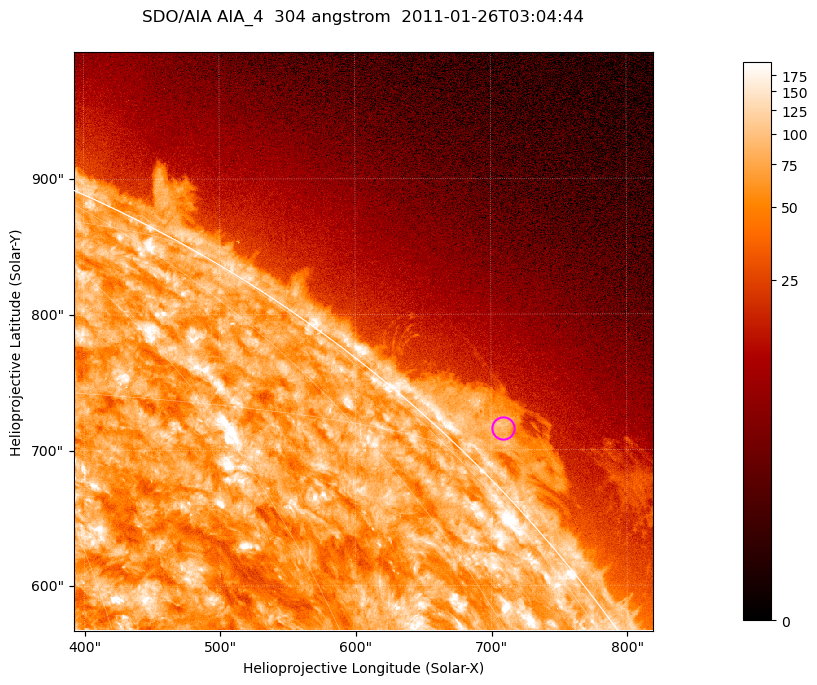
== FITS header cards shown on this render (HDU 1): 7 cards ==
TELESCOP= 'SDO/AIA '           / For AIA: SDO/AIA
INSTRUME= 'AIA_4   '           / For AIA: AIA_ATA1, AIA_ATA2, AIA_ATA3 or AIA_AT
WAVELNTH=                  304 / [angstrom] Wavelength
WAVEUNIT= 'angstrom'           / Wavelength unit: angstrom
DATE-OBS= '2011-01-26T03:04:44.124' / [ISO] Date when observation started; ISO 8
CTYPE1  = 'HPLN-TAN'           / CTYPE1; Typically HPLN
CTYPE2  = 'HPLT-TAN'           / CTYPE2; Typically HPLT

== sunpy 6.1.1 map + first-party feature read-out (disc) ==
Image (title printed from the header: SDO/AIA AIA_4  304 angstrom  2011-01-26T03:04:44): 711 x 711 px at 0.6 arcsec/px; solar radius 975 arcsec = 1624 px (partial field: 2.6% of the solar disc is inside the frame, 42% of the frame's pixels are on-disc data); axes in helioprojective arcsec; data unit not stated in the header (colour bar unlabelled)
Orientation: roll -0.132 deg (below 1 deg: not rotated)
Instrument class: DISC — disc imager (sunpy class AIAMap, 304 A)
Bright regions (active regions / flare kernels): reference = the on-disc median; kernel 7 px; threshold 5 sigma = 120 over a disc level ~73.8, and >= 1.15x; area >= 505 px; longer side >= 9 px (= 5.4 arcsec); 0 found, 0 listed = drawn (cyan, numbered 1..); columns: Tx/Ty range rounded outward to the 2 arcsec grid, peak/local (2 s.f.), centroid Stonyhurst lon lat
Off-limb structures (1.02-1.3 R_sun): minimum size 252 px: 3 found; the strongest spans PA ~310..320 deg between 1.02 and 1.06 R_sun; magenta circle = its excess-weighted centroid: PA ~315 deg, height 1.03 R_sun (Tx ~708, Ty ~716 arcsec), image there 3.9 x the reference